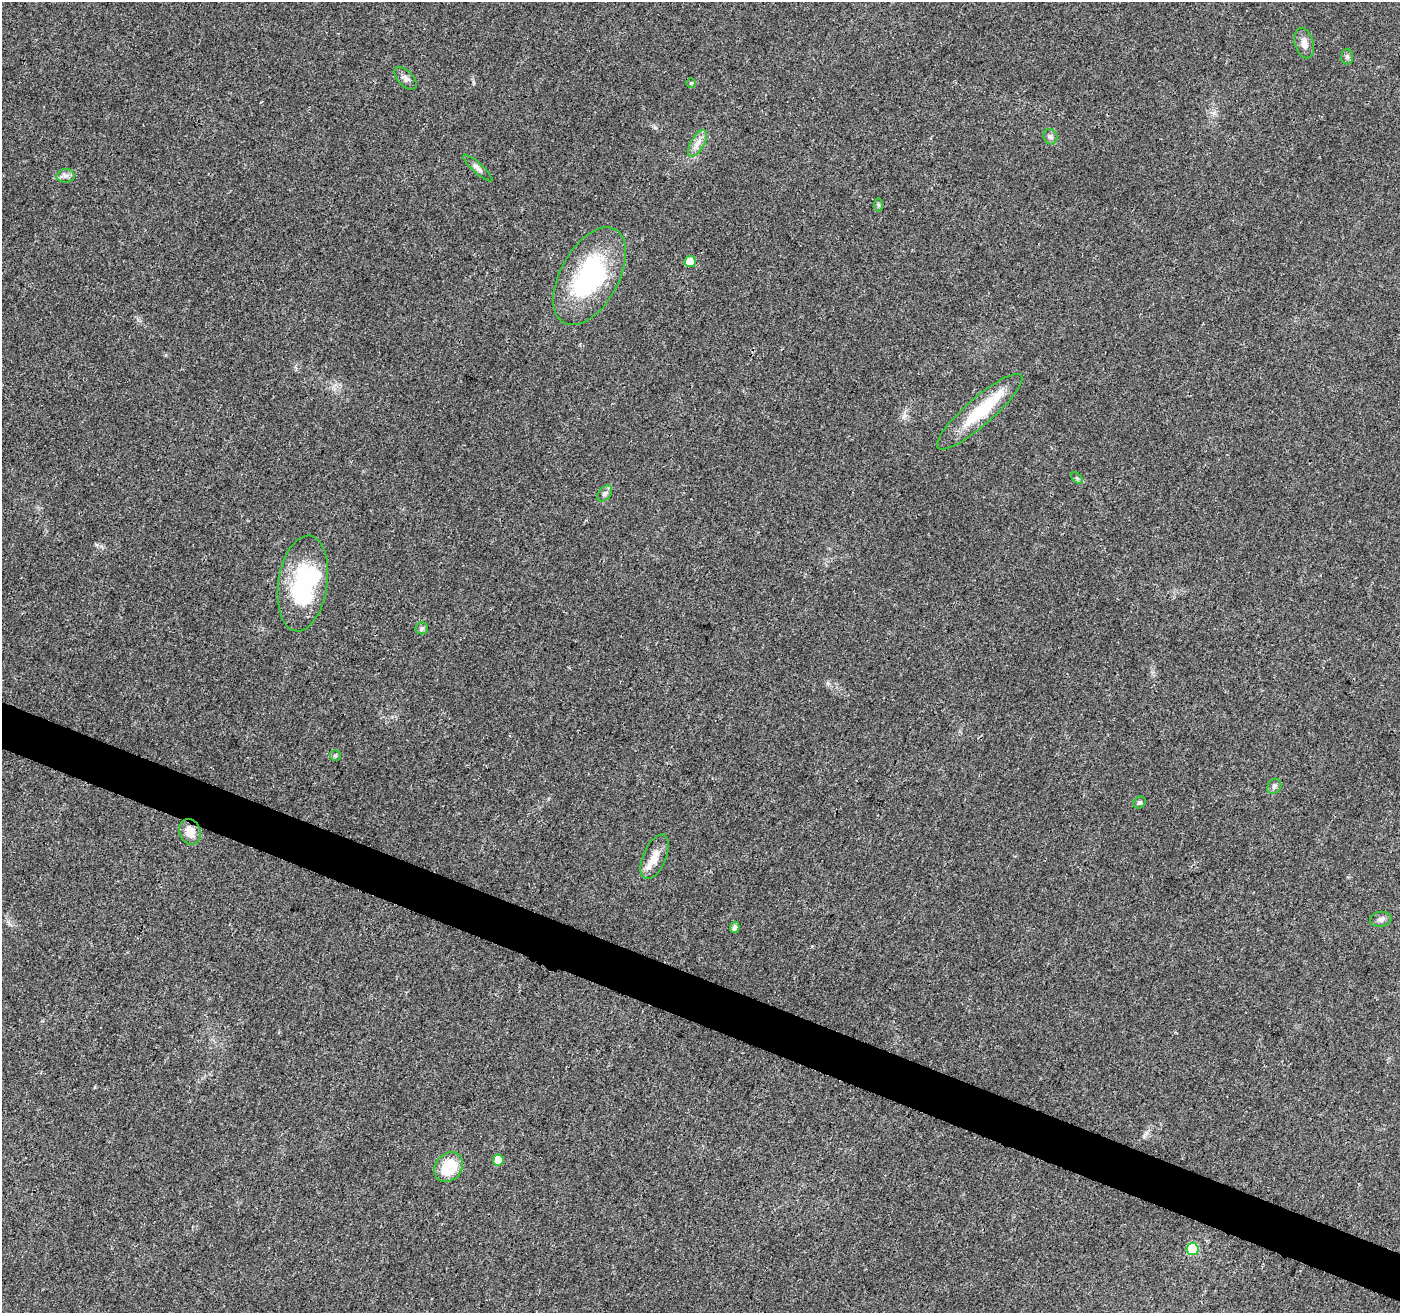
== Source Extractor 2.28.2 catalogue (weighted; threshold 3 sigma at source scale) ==
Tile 6 of 4 x 4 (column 2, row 2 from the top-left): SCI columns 1405-2802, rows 2835-4145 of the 5610 x 5733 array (HDU 1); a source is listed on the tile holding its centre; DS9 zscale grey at full resolution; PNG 1402 x 1315 px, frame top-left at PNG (2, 2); each listed source drawn as its Kron ellipse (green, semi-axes under 4 px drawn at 4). Shown black and unused: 4% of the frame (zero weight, under 3 of 4 exposures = <1% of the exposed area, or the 3 px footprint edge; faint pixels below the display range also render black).
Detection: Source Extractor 2.28.2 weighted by HDU 2 'WHT'; one run over the whole footprint, this tile lists its part. Background 0.0249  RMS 0.0031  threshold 0.0141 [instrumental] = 3 sigma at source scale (4.5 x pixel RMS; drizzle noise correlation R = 1.50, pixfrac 1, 0.0396/0.0396 arcsec/px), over >= 5 px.
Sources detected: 30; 2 inside a brighter object's white glare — neither listed nor drawn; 2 inside a brighter listed object's ellipse — not listed separately; the other 26 listed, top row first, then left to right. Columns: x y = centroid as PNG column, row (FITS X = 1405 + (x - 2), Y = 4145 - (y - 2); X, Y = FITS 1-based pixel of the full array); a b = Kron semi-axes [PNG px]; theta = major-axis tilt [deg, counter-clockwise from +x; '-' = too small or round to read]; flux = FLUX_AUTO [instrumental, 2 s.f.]
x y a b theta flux
1304 43 15 9 -74 2.3
1347 57 7 6 - 0.75
405 78 14 7 -46 1.4
691 83 5 5 - 0.37
1050 137 8 7 - 0.88
697 143 15 6 61 2.2
478 168 19 5 -42 1.2
66 176 9 6 2 1.2
879 205 6 4 -89 0.5
690 262 5 5 - 8.4
590 276 53 29 61 41
980 412 55 13 41 16
1077 478 7 4 -45 0.5
605 494 9 6 50 0.92
303 583 48 24 82 30
422 628 6 6 - 0.93
335 755 6 5 - 0.59
1274 786 8 6 55 0.95
1140 803 6 5 - 0.63
190 832 13 10 -69 4
655 857 24 11 67 4
1381 919 11 7 7 1.2
735 927 5 4 - 1.3
498 1160 5 5 - 4.2
449 1167 16 13 51 10
1193 1249 6 6 - 19
Overlapping masked pixels (flux is a lower limit): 1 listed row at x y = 980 412